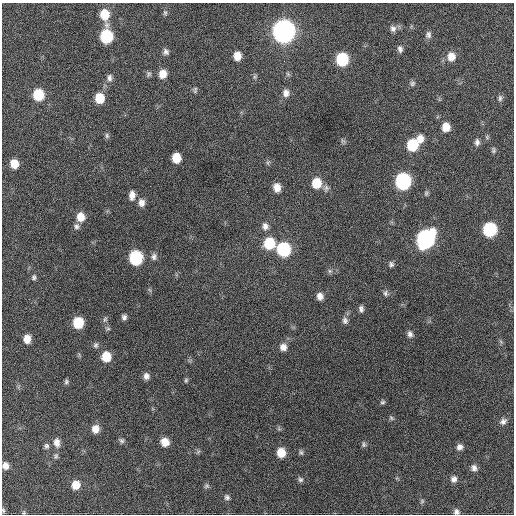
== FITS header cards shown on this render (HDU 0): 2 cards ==
NAXIS1  =                  512 / Axis length
NAXIS2  =                  512 / Axis length

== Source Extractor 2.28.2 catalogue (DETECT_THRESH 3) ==
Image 512 x 512 px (HDU 0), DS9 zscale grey, 1 PNG px = 1 image px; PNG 516 x 516 px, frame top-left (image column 1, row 512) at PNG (2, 3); no overlay
Background 558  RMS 16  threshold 48.1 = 3 sigma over >= 5 px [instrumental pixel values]
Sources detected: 93; all 93 listed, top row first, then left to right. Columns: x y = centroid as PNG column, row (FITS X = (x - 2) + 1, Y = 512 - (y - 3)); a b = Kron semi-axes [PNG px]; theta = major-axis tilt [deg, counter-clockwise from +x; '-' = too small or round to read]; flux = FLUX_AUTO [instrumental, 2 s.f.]
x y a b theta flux
165 13 7 5 -75 1900
104 14 11 8 -82 24000
393 28 9 7 -76 4200
284 31 10 9 - 920000
428 35 9 7 85 3800
106 36 10 8 -89 77000
400 49 8 6 -74 3400
166 52 7 6 - 3500
237 56 7 6 - 12000
451 57 10 9 - 12000
342 59 9 8 - 72000
149 74 7 6 - 2300
163 74 8 7 - 12000
288 74 6 5 - 2000
255 77 7 5 70 1900
110 78 10 6 85 4100
412 83 8 7 - 2600
195 90 8 4 76 1900
286 93 10 8 -89 6600
38 95 9 8 - 40000
100 98 9 8 - 24000
500 98 9 5 89 2900
446 127 9 8 - 14000
107 136 8 5 -76 2400
420 139 10 8 76 9800
343 141 7 5 -33 1900
477 142 8 6 -90 3700
412 145 9 8 - 44000
494 150 8 5 89 2000
176 158 8 7 - 20000
268 162 7 5 79 2200
14 164 7 7 - 15000
403 181 10 9 - 190000
317 183 10 8 -88 25000
277 187 10 8 -76 9600
326 188 9 6 75 3300
426 193 7 6 - 1900
132 195 11 7 86 7300
141 203 10 8 -85 6900
81 217 9 8 - 14000
76 226 8 7 - 3600
265 226 10 9 - 5800
490 229 9 8 - 100000
426 239 11 9 62 340000
269 243 10 9 - 45000
283 249 9 8 - 100000
154 257 9 8 - 4100
136 258 9 8 - 99000
391 264 7 6 - 2800
330 271 6 6 - 2300
34 277 8 6 79 2500
385 293 8 6 -82 2900
320 296 8 7 - 6800
361 309 8 5 -84 3500
124 317 5 5 - 3300
105 319 8 5 62 2500
345 321 9 8 - 4300
78 323 8 8 - 37000
108 329 6 4 -1 1700
410 334 8 6 -75 3900
27 339 8 7 - 11000
501 342 6 5 - 1700
96 345 8 6 -78 2800
283 347 9 8 - 7300
106 357 8 8 - 25000
146 376 7 6 - 5000
186 380 6 5 - 1700
66 381 6 5 - 2200
383 402 6 5 - 2000
391 418 7 5 -28 1900
503 421 10 7 34 4500
95 429 9 8 - 9800
279 429 7 4 -18 1700
122 441 8 6 -44 2400
57 442 11 8 -81 7200
165 442 8 7 - 13000
364 444 8 6 -85 2300
46 446 8 6 89 2900
460 447 7 7 - 4800
301 452 7 6 - 2200
281 453 8 7 - 18000
56 456 8 6 78 2700
5 466 8 7 - 7200
474 468 8 7 - 4600
300 479 7 6 - 2600
454 479 8 7 - 4900
76 485 8 7 - 16000
207 486 8 5 41 2100
227 497 7 7 - 3100
422 501 6 6 - 1800
3 510 7 4 -80 1700
24 512 5 4 - 1300
456 512 7 6 - 3500
At the frame edge (FLAGS 8, measured only in part): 3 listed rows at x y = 5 466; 3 510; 456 512